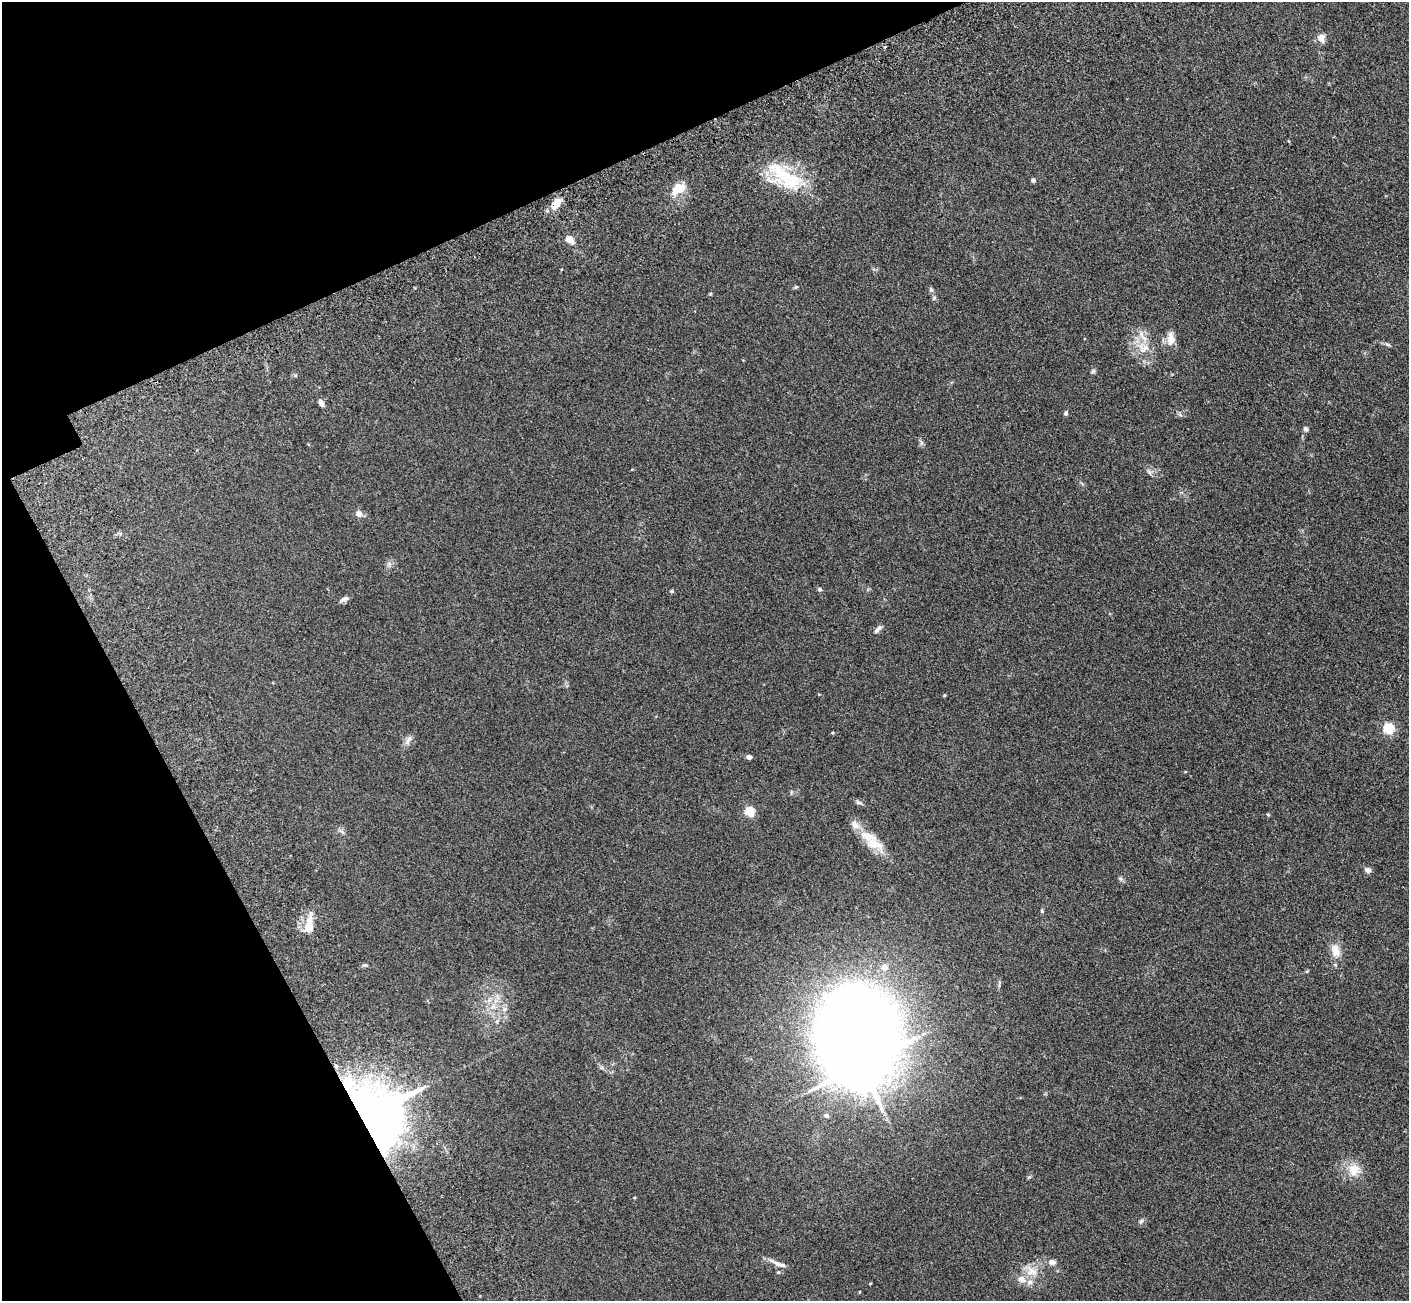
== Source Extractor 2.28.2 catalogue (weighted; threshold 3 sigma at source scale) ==
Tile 5 of 4 x 4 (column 1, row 2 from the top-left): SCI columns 157-1563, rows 3075-4373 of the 5945 x 5933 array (HDU 1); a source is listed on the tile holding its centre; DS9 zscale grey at full resolution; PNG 1411 x 1303 px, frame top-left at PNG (2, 2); no overlay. Shown black and unused: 22% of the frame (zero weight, under 3 of 5 exposures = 10% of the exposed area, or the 3 px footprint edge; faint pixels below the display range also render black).
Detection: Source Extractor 2.28.2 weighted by HDU 2 'WHT'; one run over the whole footprint, this tile lists its part. Background 0.246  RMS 0.0083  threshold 0.0373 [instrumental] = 3 sigma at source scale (4.5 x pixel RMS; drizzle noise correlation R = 1.50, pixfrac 1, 0.05/0.05 arcsec/px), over >= 5 px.
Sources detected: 52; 1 inside a brighter object's white glare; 1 cosmic-ray / hot-pixel residue — not listed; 2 inside a brighter listed object's ellipse — not listed separately; the other 48 listed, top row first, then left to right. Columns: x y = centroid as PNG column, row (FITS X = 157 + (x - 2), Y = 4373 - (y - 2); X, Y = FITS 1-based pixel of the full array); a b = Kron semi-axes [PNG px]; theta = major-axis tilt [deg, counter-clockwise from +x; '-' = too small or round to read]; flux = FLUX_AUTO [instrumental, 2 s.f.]
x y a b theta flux
1322 38 12 8 -76 4.6
884 46 3 3 - 1.9
783 175 47 20 -38 45
1033 180 5 5 - 1.7
678 189 18 11 27 13
556 204 14 9 54 9.6
569 240 13 8 -30 4.8
796 287 5 4 - 0.91
931 290 7 5 -73 1.5
1141 334 9 6 -73 3.9
1171 339 20 10 -88 7.4
1143 348 18 12 18 11
1093 371 6 5 - 1.3
321 403 9 5 -62 3.7
1066 413 5 5 - 1.5
1306 429 6 5 - 1.5
359 513 10 9 - 3.4
820 589 6 4 -23 1.2
672 591 4 4 - 1.2
345 599 12 5 24 2.7
878 629 11 5 46 2.9
944 695 4 4 - 0.76
1388 729 5 5 - 64
408 740 16 6 61 3.6
749 757 5 4 - 2.9
858 802 9 4 -30 1.6
749 811 5 5 - 44
1268 814 5 3 - 0.77
855 825 15 9 -45 5.5
875 845 31 13 -25 15
1368 870 8 6 -25 2.6
1121 879 7 4 -71 1.3
1042 911 5 4 - 0.9
309 926 24 10 87 12
1335 951 19 11 -73 8.6
885 967 5 5 - 7.3
493 1006 9 6 80 4
504 1009 7 6 - 2.3
860 1065 11 9 29 3000
376 1113 59 51 -47 450
826 1115 6 6 - 1.7
1354 1170 18 16 65 12
1141 1221 7 5 37 1.5
775 1262 22 5 -29 4.7
1052 1262 10 7 -11 3.4
1032 1271 16 11 -13 9.1
778 1272 5 4 - 0.84
1021 1279 11 9 3 5.3
Overlapping masked pixels (flux is a lower limit): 2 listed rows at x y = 556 204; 376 1113
Unlisted compact peaks at least as high as the median listed source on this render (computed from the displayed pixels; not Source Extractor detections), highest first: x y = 1029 1177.